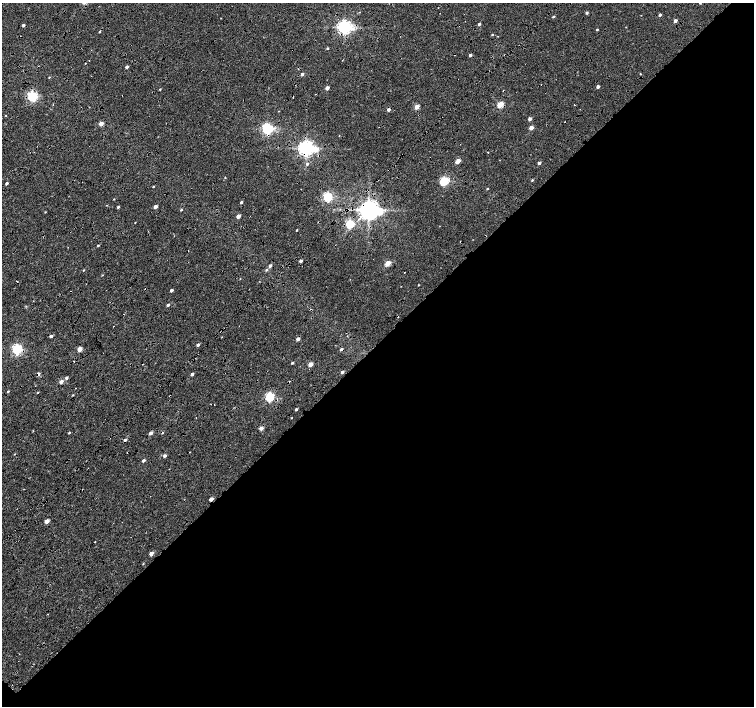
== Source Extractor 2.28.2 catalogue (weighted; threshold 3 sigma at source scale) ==
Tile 12 of 4 x 4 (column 4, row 3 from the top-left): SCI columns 4519-6022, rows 1638-3045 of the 6025 x 6022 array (HDU 1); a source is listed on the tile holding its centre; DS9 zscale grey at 2 x 2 block average (1 PNG px = mean of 2 x 2 image px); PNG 756 x 708 px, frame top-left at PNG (2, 3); no overlay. Shown black and unused: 54% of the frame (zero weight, under 4 of 8 exposures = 5% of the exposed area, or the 3 px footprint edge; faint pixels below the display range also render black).
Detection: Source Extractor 2.28.2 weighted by HDU 2 'WHT'; one run over the whole footprint, this tile lists its part. Background 8.86e-04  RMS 0.0025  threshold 0.0102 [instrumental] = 3 sigma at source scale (4.09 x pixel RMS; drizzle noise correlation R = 1.36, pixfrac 0.8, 0.0396/0.0396 arcsec/px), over >= 5 px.
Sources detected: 125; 20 cosmic-ray / hot-pixel residue — not listed; the other 105 listed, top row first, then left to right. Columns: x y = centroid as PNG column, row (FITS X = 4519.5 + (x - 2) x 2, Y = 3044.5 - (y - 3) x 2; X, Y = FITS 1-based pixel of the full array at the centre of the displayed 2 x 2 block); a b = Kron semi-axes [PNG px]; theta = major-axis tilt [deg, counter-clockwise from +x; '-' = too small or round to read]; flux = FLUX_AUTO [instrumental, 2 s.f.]
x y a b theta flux
700 3 2 2 - 0.47
587 13 3 2 - 0.97
660 15 3 2 - 1.3
553 17 3 3 - 0.58
675 21 3 3 - 1.7
479 24 3 2 - 1
23 25 2 2 - 1.1
344 27 4 4 - 170
626 27 2 2 - 0.19
597 30 2 2 - 0.55
492 34 3 2 - 0.43
327 48 3 3 - 0.51
470 55 3 2 - 1.4
342 60 2 2 - 0.3
89 61 2 2 - 0.18
127 67 3 2 - 1.4
302 74 3 2 - 1.5
640 74 2 2 - 0.32
49 77 2 2 - 0.35
598 87 2 2 - 1.8
327 88 3 2 - 3.5
160 89 3 2 - 0.4
32 96 3 3 - 69
500 104 3 3 - 17
574 105 2 2 - 1.3
417 107 3 2 - 8
388 110 3 3 - 1.6
6 115 2 2 - 0.23
530 119 3 2 - 2.1
101 124 3 2 - 4.8
531 128 3 2 - 4.4
267 129 4 4 - 89
306 148 5 4 - 230
458 161 3 2 - 6.2
539 163 3 2 - 1.6
307 164 3 3 - 0.77
388 170 2 2 - 0.19
225 177 2 2 - 0.33
532 180 3 2 - 0.54
444 181 5 3 - 45
7 183 2 2 - 1.2
153 187 3 2 - 0.36
301 189 2 2 - 0.18
487 189 2 2 - 0.43
328 197 3 3 - 56
114 199 3 2 - 0.3
241 202 2 2 - 0.95
155 206 2 2 - 3.1
118 207 2 2 - 0.99
181 210 3 2 - 0.54
368 210 6 5 - 470
45 212 2 2 - 0.32
238 216 3 2 - 4.9
135 222 2 2 - 0.24
350 224 3 3 - 39
297 230 2 2 - 0.42
301 261 2 2 - 1.4
388 263 3 3 - 10
270 266 3 3 - 1.4
84 270 3 2 - 0.4
266 270 4 2 - 0.61
404 273 2 2 - 0.24
102 275 2 2 - 0.29
17 281 2 2 - 1.1
418 285 2 2 - 0.33
401 286 2 2 - 0.2
171 290 2 2 - 1.4
168 305 2 2 - 1.6
26 306 3 2 - 0.34
114 326 2 2 - 0.2
51 336 3 2 - 1.2
298 339 2 2 - 2.6
198 345 3 2 - 1.3
17 349 3 3 - 69
79 349 3 2 - 7.3
341 349 3 2 - 1.2
74 361 2 2 - 0.23
292 363 2 2 - 0.7
310 364 3 2 - 6.2
342 372 3 2 - 1.4
38 374 3 3 - 1.5
192 374 2 2 - 1.7
66 378 3 3 - 1.1
61 382 3 2 - 3.2
8 391 3 2 - 0.44
38 393 3 2 - 0.32
73 395 3 2 - 0.37
270 397 3 3 - 55
211 404 2 2 - 0.18
214 404 2 2 - 0.22
296 409 2 2 - 0.94
196 418 2 2 - 0.33
292 418 2 2 - 0.24
261 428 3 3 - 3.3
33 431 3 2 - 0.29
69 433 3 2 - 0.53
151 433 3 2 - 3.2
125 440 3 2 - 1.3
165 456 3 3 - 1.6
144 460 3 2 - 1.5
211 499 3 2 - 4
47 521 3 2 - 4.9
151 553 3 2 - 3.9
143 564 2 2 - 0.29
47 614 2 2 - 0.23
Overlapping masked pixels (flux is a lower limit): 11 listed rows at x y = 344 27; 267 129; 306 148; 388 170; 368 210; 17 281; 17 349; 341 349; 38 374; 125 440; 211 499
Isophote crosses this tile's border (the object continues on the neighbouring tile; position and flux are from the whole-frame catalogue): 1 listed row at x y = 700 3